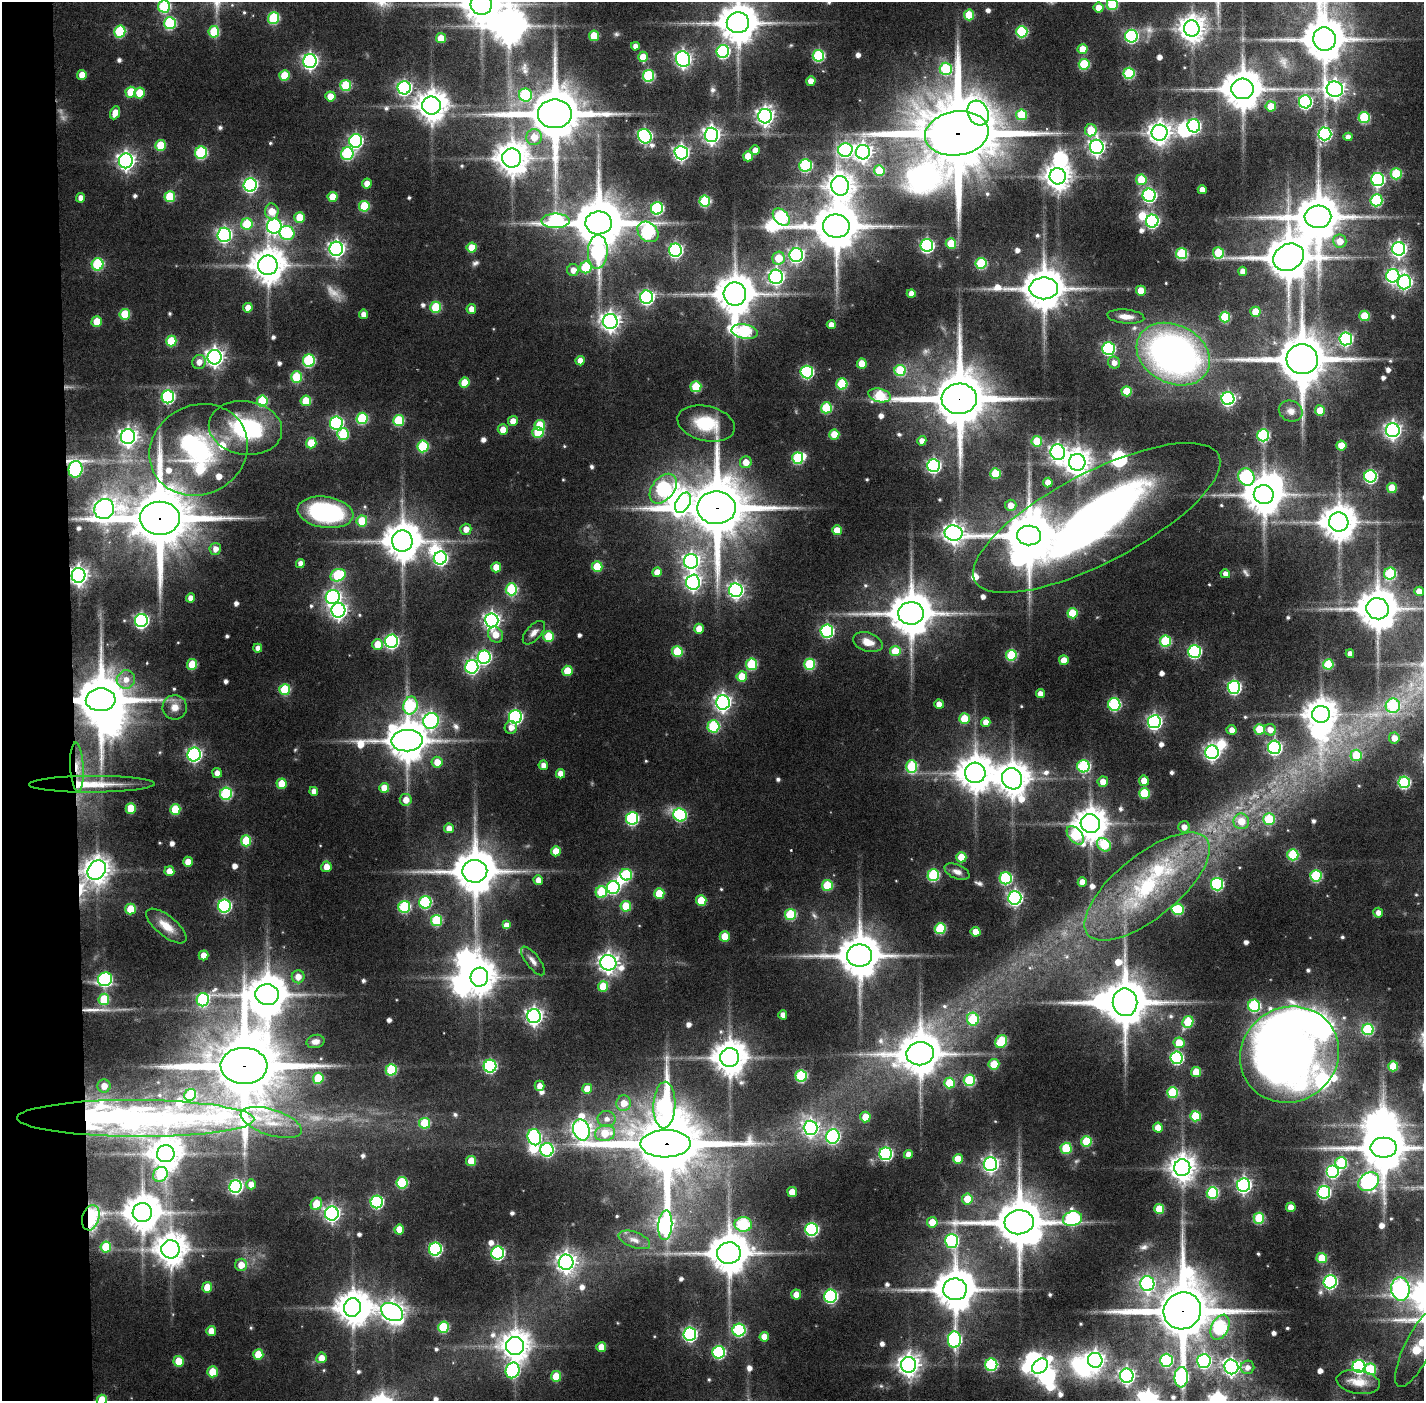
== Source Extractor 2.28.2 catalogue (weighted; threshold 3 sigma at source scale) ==
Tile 4 of 3 x 3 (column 1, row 2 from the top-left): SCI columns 1-1422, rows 1434-2832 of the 4268 x 4257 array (HDU 1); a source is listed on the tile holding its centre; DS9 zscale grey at full resolution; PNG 1426 x 1403 px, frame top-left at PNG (2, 2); each listed source drawn as its Kron ellipse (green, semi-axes under 4 px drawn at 4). Shown black and unused: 5% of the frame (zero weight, under 3 of 6 exposures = <1% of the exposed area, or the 3 px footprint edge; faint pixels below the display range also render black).
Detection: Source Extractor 2.28.2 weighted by HDU 2 'WHT'; one run over the whole footprint, this tile lists its part. Background 0.0929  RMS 0.0074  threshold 0.0305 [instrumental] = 3 sigma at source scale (4.09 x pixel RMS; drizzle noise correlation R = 1.36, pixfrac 0.8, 0.05/0.05 arcsec/px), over >= 5 px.
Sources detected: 665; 6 too faint to see at this stretch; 33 inside a brighter object's white glare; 2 long thin detections or spike segments (spike, bleed or trail) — neither listed nor drawn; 9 inside a brighter listed object's ellipse — not listed separately; of the other 615, all 500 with FLUX_AUTO >= 4.17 (the completeness limit of this list) listed and drawn (115 fainter detections not listed), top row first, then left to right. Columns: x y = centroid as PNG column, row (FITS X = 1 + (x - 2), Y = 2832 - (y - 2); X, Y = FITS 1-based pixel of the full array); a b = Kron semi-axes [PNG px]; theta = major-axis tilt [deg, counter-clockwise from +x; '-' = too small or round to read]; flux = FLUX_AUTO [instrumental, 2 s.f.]
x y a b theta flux
481 4 10 10 - 1700
1112 4 5 5 - 43
164 6 6 6 - 60
1099 8 5 5 - 8.3
969 15 5 5 - 23
273 18 6 5 - 50
170 23 6 6 - 56
738 23 11 10 - 2100
1192 28 8 8 - 750
120 32 6 5 - 47
214 32 5 5 - 28
1022 32 6 5 - 57
594 36 5 5 - 20
1131 36 6 6 - 100
441 38 5 5 - 12
1324 39 12 11 - 2600
635 46 4 4 - 4.2
1083 49 5 5 - 14
723 51 6 6 - 92
818 56 6 5 - 63
643 57 5 5 - 12
683 59 8 7 - 240
310 61 7 6 - 210
1084 64 5 5 - 41
946 69 6 6 - 52
1129 73 5 5 - 52
82 75 5 5 - 9.9
284 76 5 5 - 23
648 76 6 5 - 59
811 81 5 4 - 6.7
346 85 5 5 - 36
404 88 6 6 - 170
1242 89 11 10 - 2100
1335 89 8 7 - 370
131 92 5 5 - 20
140 93 5 5 - 17
525 95 6 6 - 47
330 96 5 5 - 9.9
1305 102 6 6 - 130
431 106 9 9 - 1100
1271 106 5 5 - 15
115 113 7 5 67 8.6
978 113 13 10 -62 290
555 114 17 14 0 4800
1021 115 5 5 - 28
765 116 7 7 - 300
1364 118 5 5 - 48
1194 126 7 6 - 110
1091 130 6 5 - 23
957 133 32 22 8 13000
1160 133 8 8 - 530
1325 134 6 6 - 120
711 135 7 7 - 290
645 136 7 6 - 140
534 137 8 7 - 12
1348 137 4 4 - 4.6
356 141 7 6 - 140
160 145 5 5 - 23
1097 147 7 7 - 260
755 150 5 5 - 6.4
845 150 7 7 - 120
863 152 7 7 - 350
201 153 6 6 - 64
681 153 7 6 - 210
347 154 6 6 - 65
748 156 5 5 - 13
512 158 9 9 - 1200
126 161 7 7 - 300
805 165 6 6 - 71
879 171 5 5 - 25
1396 174 5 5 - 34
1058 176 8 8 - 800
1378 179 6 6 - 120
1141 180 5 5 - 24
367 184 5 5 - 7.6
250 185 7 6 - 160
840 186 10 9 - 730
1202 190 4 4 - 5.4
1149 195 6 6 - 130
170 197 5 5 - 29
333 197 5 5 - 14
81 198 5 4 - 4.3
1376 200 6 6 - 64
705 201 5 5 - 52
364 206 5 5 - 32
657 208 6 6 - 79
272 211 8 6 -85 12
300 217 5 5 - 17
781 217 10 7 -47 85
1318 217 13 11 2 3100
555 221 14 7 0 98
1152 221 6 6 - 120
599 223 13 11 1 4200
247 224 6 5 - 31
274 226 7 7 - 160
836 226 13 11 -8 3200
648 232 11 9 -42 90
287 233 7 7 - 61
224 235 7 7 - 160
1340 241 6 6 - 10
951 243 5 5 - 21
927 245 6 6 - 130
472 248 5 5 - 15
336 249 7 7 - 250
1399 249 7 6 - 200
675 250 6 6 - 150
598 252 17 10 86 110
1218 253 6 5 - 29
1182 254 5 5 - 51
796 255 7 6 - 180
1288 257 16 13 29 2900
778 258 6 6 - 18
981 263 5 5 - 47
98 264 6 6 - 57
268 265 10 9 - 1400
586 267 6 5 - 36
573 270 6 6 - 6.3
1243 271 4 4 - 5.3
1393 276 7 6 - 150
776 277 7 7 - 210
1404 282 7 6 - 160
1044 288 14 11 0 2300
1141 291 5 5 - 13
735 294 12 11 - 2200
911 294 4 4 - 5.5
647 297 6 6 - 160
436 307 5 5 - 33
248 308 5 4 - 7.2
471 309 5 4 - 6.2
1255 312 5 5 - 16
125 314 5 5 - 28
363 314 4 4 - 5.1
1365 316 5 5 - 22
1126 317 18 7 -5 7
1225 317 5 5 - 36
610 321 7 7 - 380
97 322 5 5 - 14
831 325 4 4 - 5.2
745 331 13 7 -9 85
1346 339 6 6 - 120
171 341 5 5 - 26
1108 348 6 6 - 95
1173 354 38 29 -27 300
215 357 7 7 - 330
1302 359 15 15 - 4100
309 361 6 6 - 67
580 361 4 4 - 7.3
199 362 7 6 - 5.4
1114 363 6 6 - 5
862 364 5 5 - 14
900 370 5 5 - 39
807 372 6 6 - 95
296 377 5 5 - 35
465 383 5 5 - 15
842 384 5 5 - 36
696 387 5 5 - 30
1127 391 5 5 - 21
879 395 11 6 -13 45
168 397 6 6 - 100
959 399 17 15 3 5400
1228 399 6 6 - 140
262 401 5 5 - 37
306 401 5 5 - 19
826 408 5 5 - 41
1320 410 5 5 - 11
1291 411 12 10 -24 5.3
362 418 6 5 - 45
399 420 5 5 - 37
513 421 5 5 - 6.9
336 423 6 6 - 110
706 424 29 17 -13 30
540 425 5 5 - 22
245 428 37 27 -8 73
503 430 5 5 - 7.7
1393 430 7 7 - 250
538 432 5 5 - 26
343 434 6 6 - 41
834 434 5 5 - 16
1263 435 6 6 - 71
128 437 7 7 - 330
922 441 5 4 - 4.6
1037 441 5 5 - 26
311 443 5 5 - 20
1341 445 5 5 - 13
423 446 6 5 - 45
199 450 50 44 27 110
1058 452 8 7 - 260
798 458 6 5 - 49
746 462 6 6 - 8.5
1077 462 8 8 - 780
934 465 6 6 - 140
75 469 8 7 - 110
995 474 5 5 - 29
1370 476 6 6 - 100
1246 477 9 7 -55 100
1048 482 5 4 - 8.5
1392 488 5 5 - 15
663 489 17 11 52 110
1264 495 10 9 - 1900
683 503 11 7 61 260
1011 505 6 5 - 6.2
716 508 19 16 1 6600
104 509 10 9 - 470
325 512 28 15 -8 98
160 518 20 16 1 7500
1097 518 137 45 27 600
362 521 5 5 - 19
1339 522 9 9 - 1600
466 529 5 5 - 5.9
837 530 5 5 - 11
953 533 9 7 -10 430
1029 536 12 10 -1 3600
402 541 10 10 - 1800
215 549 6 5 - 4.9
440 558 7 6 - 120
691 561 7 7 - 240
300 563 4 4 - 4.6
496 567 5 5 - 11
597 567 5 5 - 23
657 572 5 4 - 8.4
1225 574 5 4 - 4.4
1390 574 6 6 - 52
78 575 7 7 - 370
338 575 8 6 22 46
693 582 7 7 - 230
511 589 6 6 - 52
736 590 7 6 - 200
1419 591 5 4 - 8.3
333 597 7 7 - 180
190 598 4 4 - 5.3
1378 609 11 10 - 2200
338 610 7 7 - 260
911 613 13 11 4 2700
1072 613 5 5 - 26
141 620 6 6 - 160
492 620 7 6 - 250
699 629 5 5 - 9.3
827 631 6 6 - 100
534 633 14 7 48 4.3
495 635 8 7 - 8.8
549 636 5 5 - 22
392 641 6 6 - 130
1165 641 5 5 - 45
868 642 15 9 -19 8.3
377 644 5 5 - 12
258 648 4 4 - 4.3
677 651 5 5 - 32
895 651 5 5 - 20
1195 651 6 6 - 110
1350 654 4 4 - 4.3
1011 655 5 5 - 44
484 657 6 6 - 110
1064 660 5 5 - 11
192 664 5 5 - 24
752 664 5 5 - 39
810 664 5 5 - 45
1328 664 5 5 - 32
472 667 7 6 - 130
567 671 5 5 - 19
742 676 5 5 - 16
126 679 9 9 - 7
1234 687 6 6 - 120
285 690 5 5 - 39
1040 694 4 4 - 5.8
101 700 15 11 3 4400
723 702 7 7 - 260
939 704 4 4 - 6.3
1114 704 6 6 - 76
410 706 9 7 78 56
1393 706 7 7 - 46
175 707 12 12 - 7.6
1321 714 9 8 - 1200
515 717 6 6 - 130
964 719 5 5 - 22
431 721 8 7 - 180
986 722 5 4 - 6.9
1154 722 6 6 - 180
713 726 6 6 - 51
511 728 6 6 - 5.3
1260 729 5 5 - 24
1231 730 5 5 - 4.9
1270 730 6 5 - 6.3
1394 738 5 5 - 6.1
407 741 15 11 2 2300
1274 747 6 6 - 150
1212 752 7 6 - 210
194 754 7 6 - 160
1356 755 6 5 - 24
437 762 5 5 - 9.4
543 765 4 4 - 5.1
911 766 6 5 - 42
1083 766 6 6 - 72
77 767 24 6 -87 9.8
217 773 5 5 - 4.7
975 773 10 10 - 1500
560 774 4 4 - 7
1012 779 11 10 - 1300
1144 781 5 5 - 8.3
1103 782 5 5 - 7.3
1404 782 6 6 - 68
92 784 63 8 0 25
281 784 5 5 - 14
384 788 5 5 - 9.9
314 791 4 4 - 4.2
1144 793 5 5 - 33
226 794 6 6 - 66
406 800 6 6 - 6.2
131 809 5 5 - 16
175 809 5 5 - 27
680 815 7 6 - 80
632 818 6 6 - 87
1269 819 6 6 - 31
1241 821 8 7 - 13
1090 824 10 9 - 1200
1184 827 5 5 - 5
449 828 5 5 - 5.7
1075 835 10 6 -50 48
246 841 5 5 - 28
1104 845 7 6 - 41
556 851 5 5 - 12
1293 855 5 5 - 45
961 857 5 5 - 18
188 862 5 5 - 7.5
326 867 5 5 - 7.6
97 870 10 8 53 750
169 871 5 5 - 6.9
475 871 12 11 - 2800
957 872 13 7 -22 4.3
626 875 6 5 - 41
933 875 6 5 - 57
1316 876 5 5 - 55
1006 878 6 6 - 77
538 880 5 4 - 5.9
1082 882 4 4 - 7.4
1217 884 6 6 - 88
827 885 5 5 - 32
1147 887 76 31 39 110
613 888 6 6 - 83
601 892 6 5 - 38
659 893 5 5 - 18
1015 898 6 6 - 180
701 900 5 5 - 22
425 902 6 6 - 65
224 906 6 6 - 110
626 906 5 5 - 24
404 907 6 6 - 58
130 909 5 5 - 22
1178 909 6 5 - 46
1378 913 5 5 - 4.2
790 915 5 5 - 41
436 920 5 5 - 42
506 925 4 4 - 7.3
166 926 24 10 -39 12
940 929 5 5 - 44
975 932 5 5 - 10
725 936 5 5 - 14
203 955 5 5 - 7.1
860 956 12 11 - 2600
533 961 17 6 -52 4.2
608 963 8 7 - 410
298 977 6 6 - 6.5
479 977 9 9 - 1200
105 979 7 6 - 97
603 986 5 5 - 18
267 995 12 10 -6 1900
104 999 6 5 - 28
203 1000 6 6 - 68
1125 1002 14 12 -80 3300
1254 1006 6 6 - 67
783 1015 4 4 - 5.1
534 1016 7 7 - 290
973 1019 6 6 - 34
1188 1022 6 5 - 35
1368 1029 6 5 - 49
315 1041 9 6 10 4.3
1001 1042 7 5 59 41
1179 1043 5 5 - 16
920 1054 14 11 8 2200
1290 1055 50 47 33 550
730 1057 9 9 - 1400
1177 1058 6 6 - 95
994 1064 5 5 - 24
244 1066 23 18 -2 9000
490 1066 6 6 - 100
1393 1066 5 5 - 24
391 1070 5 5 - 43
1196 1072 5 5 - 19
801 1076 6 5 - 55
318 1078 5 5 - 26
969 1080 6 5 - 50
949 1083 5 5 - 25
104 1086 6 6 - 6.7
540 1086 5 5 - 5.5
587 1089 5 5 - 14
1173 1093 5 5 - 38
190 1095 6 5 - 32
624 1103 7 7 - 9.1
664 1105 23 11 88 100
1195 1116 5 5 - 27
865 1117 5 5 - 14
136 1118 119 18 0 430
606 1119 9 8 - 4.7
271 1122 32 13 -18 19
425 1123 5 5 - 29
811 1128 7 7 - 210
1158 1128 5 5 - 9.7
581 1130 11 8 -73 400
605 1133 10 8 12 17
833 1136 7 6 - 140
534 1137 8 6 -76 92
1086 1141 5 5 - 29
666 1144 25 13 1 9400
1066 1148 5 5 - 33
1384 1148 13 10 0 3000
547 1150 6 6 - 100
166 1154 9 8 - 1100
886 1154 6 6 - 110
908 1154 4 4 - 4.6
958 1159 5 5 - 13
471 1161 5 5 - 16
1341 1163 6 6 - 47
990 1164 7 6 - 220
1182 1168 8 8 - 780
1333 1172 6 6 - 84
160 1174 8 6 48 37
1369 1182 11 8 33 240
402 1183 6 5 - 43
251 1184 5 5 - 5.2
1243 1185 7 6 - 190
236 1186 6 6 - 130
792 1192 5 5 - 12
1324 1192 6 6 - 92
1212 1193 6 5 - 55
967 1199 5 5 - 15
377 1202 6 6 - 93
316 1204 6 5 - 18
1291 1207 5 4 - 8.5
1159 1209 5 5 - 21
142 1212 9 9 - 1700
332 1214 7 7 - 220
91 1218 13 8 74 78
1259 1218 5 5 - 37
1073 1219 10 7 16 100
932 1222 5 5 - 11
1019 1222 14 12 5 3500
743 1224 8 7 - 61
665 1225 15 7 85 260
399 1229 5 5 - 12
812 1229 6 6 - 100
634 1240 16 8 -20 5.2
952 1241 7 6 - 88
106 1247 5 5 - 25
171 1249 9 9 - 1200
435 1249 6 6 - 110
498 1253 6 6 - 98
729 1253 12 10 9 2200
1322 1258 5 5 - 25
566 1262 7 7 - 390
241 1265 6 6 - 9.1
1330 1282 6 6 - 130
1147 1284 7 7 - 140
207 1287 5 5 - 13
955 1289 12 11 - 2500
1400 1289 12 9 -82 270
796 1294 5 5 - 7.9
831 1296 6 6 - 110
353 1307 9 8 - 1300
1182 1311 19 18 - 6100
392 1312 12 8 -28 550
443 1327 5 5 - 43
1220 1327 13 8 65 80
739 1330 6 6 - 74
211 1331 5 5 - 8.3
690 1334 6 6 - 140
764 1337 5 4 - 8.4
954 1340 8 6 88 140
515 1346 9 9 - 930
601 1347 5 5 - 10
1418 1347 44 13 63 54
719 1352 6 6 - 86
258 1354 5 5 - 18
321 1358 5 5 - 6.6
1095 1360 7 7 - 350
1166 1360 6 6 - 77
179 1361 5 5 - 16
1204 1361 7 6 - 130
909 1365 8 7 - 530
991 1365 6 6 - 72
1040 1366 9 6 41 240
1359 1366 6 6 - 120
1231 1367 7 7 - 260
1247 1367 7 6 - 4.2
1370 1369 6 5 - 36
513 1370 8 7 - 110
213 1372 5 5 - 19
556 1376 5 5 - 17
1127 1376 7 7 - 230
1181 1377 10 6 85 130
1358 1382 22 11 -9 10
102 1400 5 5 - 21
Overlapping masked pixels (flux is a lower limit): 15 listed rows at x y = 957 133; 959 399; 75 469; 716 508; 160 518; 78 575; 101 700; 77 767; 92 784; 97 870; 244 1066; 136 1118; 666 1144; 91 1218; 1182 1311
Isophote crosses this tile's border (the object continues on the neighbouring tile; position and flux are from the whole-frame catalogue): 7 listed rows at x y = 481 4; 1112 4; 164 6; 738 23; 1324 39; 1418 1347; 102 1400